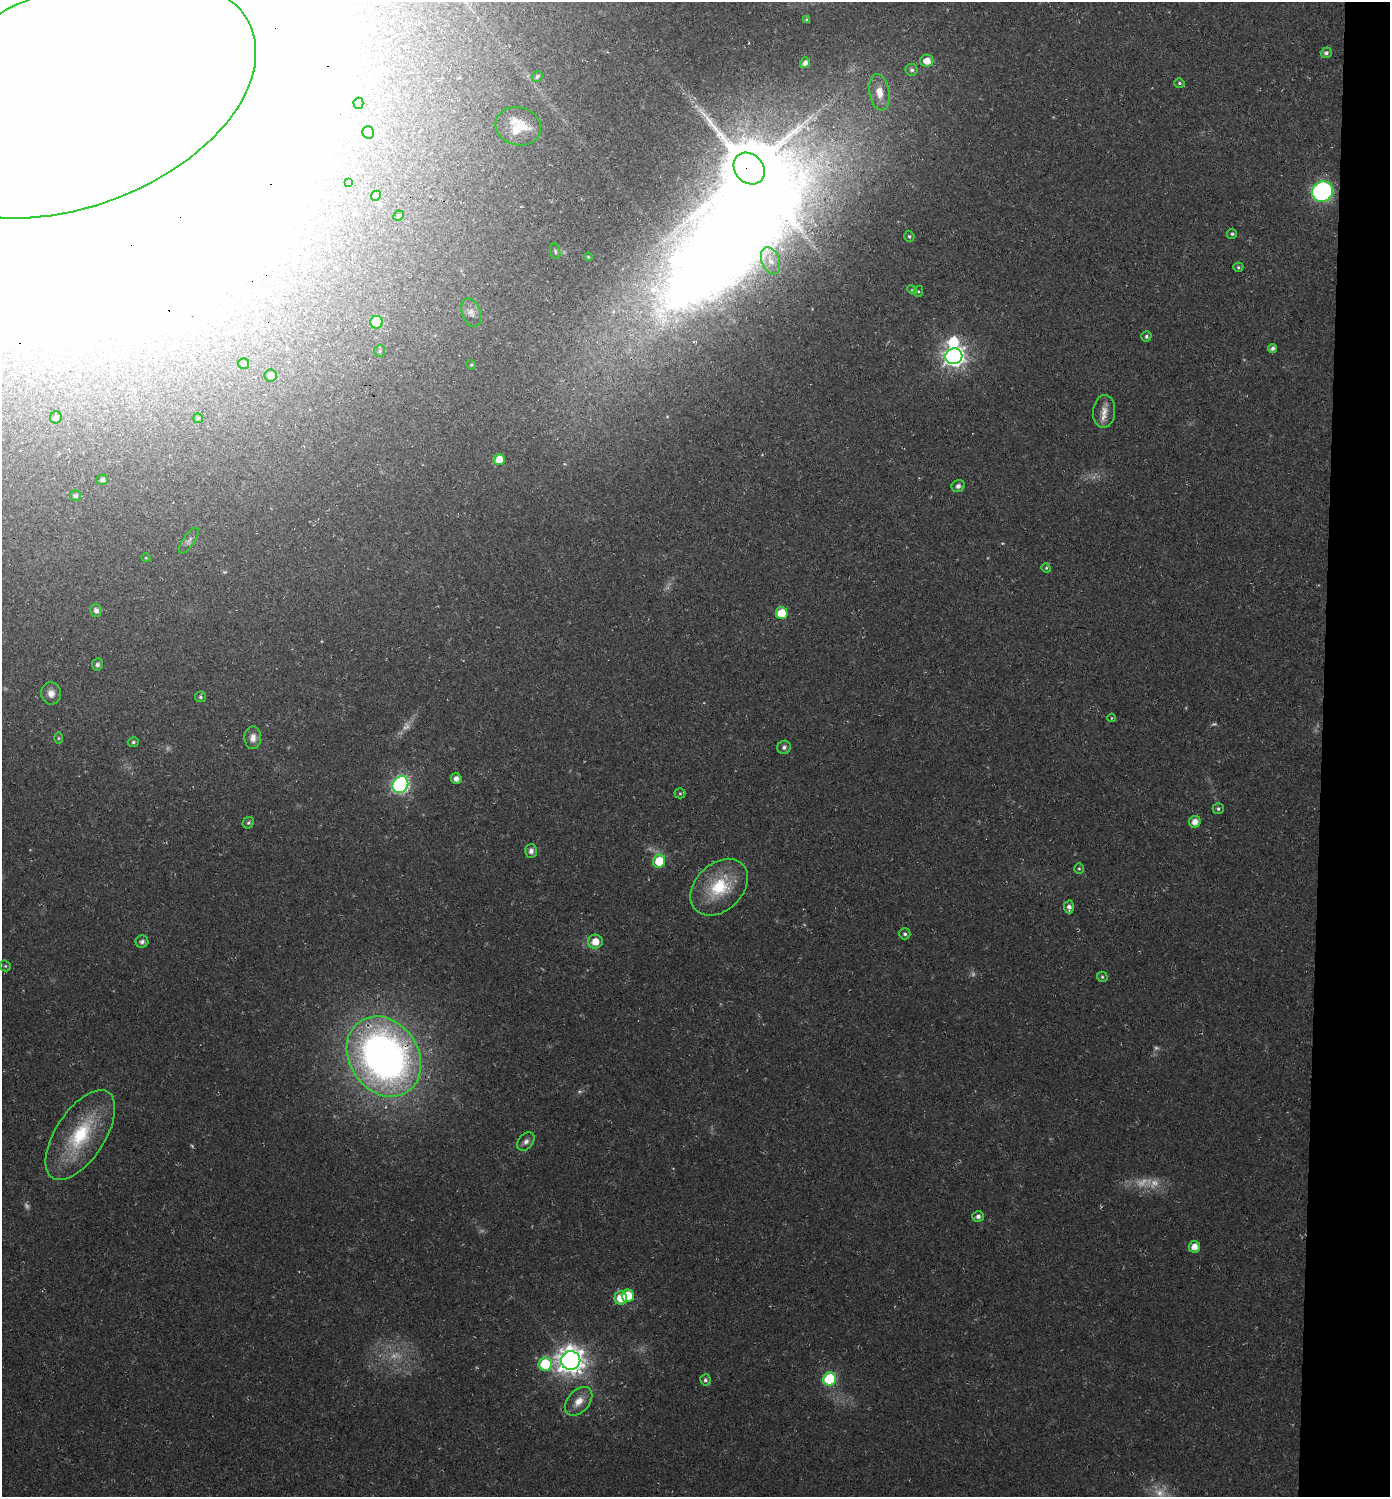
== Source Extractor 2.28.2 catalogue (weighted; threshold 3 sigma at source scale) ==
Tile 6 of 3 x 3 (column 3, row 2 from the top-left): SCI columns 3119-4506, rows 1503-2997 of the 4851 x 4504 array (HDU 1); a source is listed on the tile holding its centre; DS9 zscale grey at full resolution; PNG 1392 x 1499 px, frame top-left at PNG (2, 2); each listed source drawn as its Kron ellipse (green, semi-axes under 4 px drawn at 4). Shown black and unused: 5% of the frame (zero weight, under 3 of 4 exposures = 5% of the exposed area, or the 3 px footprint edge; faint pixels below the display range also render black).
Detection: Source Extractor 2.28.2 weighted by HDU 2 'WHT'; one run over the whole footprint, this tile lists its part. Background 0.0178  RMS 0.0032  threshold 0.0146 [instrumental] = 3 sigma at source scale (4.5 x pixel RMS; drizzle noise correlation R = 1.50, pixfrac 1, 0.0396/0.0396 arcsec/px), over >= 5 px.
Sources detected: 109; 12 too faint to see at this stretch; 14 inside a brighter object's white glare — neither listed nor drawn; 1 inside a brighter listed object's ellipse — not listed separately; the other 82 listed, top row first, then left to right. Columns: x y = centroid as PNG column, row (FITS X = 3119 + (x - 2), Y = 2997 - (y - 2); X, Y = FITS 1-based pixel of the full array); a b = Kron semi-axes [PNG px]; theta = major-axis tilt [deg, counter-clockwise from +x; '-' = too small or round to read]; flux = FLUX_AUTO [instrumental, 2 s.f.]
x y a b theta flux
807 20 4 4 - 0.83
1326 53 5 5 - 0.99
927 61 6 6 - 3.7
805 63 5 5 - 1.7
912 70 6 6 - 0.93
537 76 6 5 - 0.89
1179 83 5 4 - 0.58
879 92 18 10 -80 4.9
79 96 185 109 22 20000
358 103 5 5 - 0.81
518 126 23 19 -14 8
368 132 6 5 - 1.4
749 169 17 14 -48 2800
348 182 3 2 - 0.33
1322 192 11 10 - 75
376 196 5 4 - 0.96
399 216 5 4 - 0.68
1232 234 5 5 - 0.67
909 236 5 5 - 0.56
555 251 8 5 -73 0.59
588 257 4 3 - 0.37
771 261 14 9 -69 3.6
1238 267 5 4 - 0.52
912 290 5 3 - 0.3
918 291 5 4 - 0.49
471 313 15 9 -70 2
377 322 6 6 - 20
1146 336 5 5 - 0.82
1272 348 4 4 - 1.1
380 351 6 5 - 0.58
954 356 8 8 - 220
244 364 5 5 - 0.65
471 365 5 4 - 0.41
271 376 6 6 - 1.4
1104 411 16 11 86 3.2
56 418 6 5 - 0.91
198 418 5 5 - 0.51
499 459 5 5 - 5
102 480 6 5 - 0.99
958 486 7 6 - 1.1
75 496 5 5 - 1
189 541 15 5 56 1.2
146 558 4 3 - 0.28
1046 568 5 4 - 0.42
96 610 6 5 - 1.4
782 613 6 5 - 10
97 665 6 5 - 1.1
51 693 11 10 - 2.4
200 697 5 5 - 0.7
1111 718 4 3 - 0.25
58 738 6 4 -90 0.43
253 738 11 8 88 2.4
133 742 5 4 - 0.59
784 747 7 6 - 1.1
456 778 5 5 - 1.7
400 785 9 7 55 95
680 793 5 5 - 0.52
1218 809 5 5 - 0.75
1195 822 6 5 - 3.1
248 823 6 5 - 0.63
531 851 7 6 - 1.6
659 861 6 6 - 11
1079 868 5 4 - 0.48
719 887 33 23 44 18
1069 907 6 5 - 1.4
905 934 6 5 - 0.75
142 942 6 6 - 1.3
595 942 7 7 - 4.5
5 966 6 5 - 0.49
1102 977 5 5 - 0.59
384 1057 42 34 -56 220
80 1135 51 24 57 26
526 1141 10 7 49 1.5
978 1216 6 5 - 1.3
1194 1247 6 5 - 3.4
628 1296 6 6 - 8.8
621 1298 6 6 - 6.1
571 1361 9 9 - 400
545 1364 6 6 - 16
830 1379 6 6 - 29
705 1380 5 5 - 0.78
579 1401 16 10 49 4.3
Overlapping masked pixels (flux is a lower limit): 3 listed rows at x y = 79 96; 749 169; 384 1057
Isophote crosses this tile's border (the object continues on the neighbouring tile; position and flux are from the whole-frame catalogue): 1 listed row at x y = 79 96